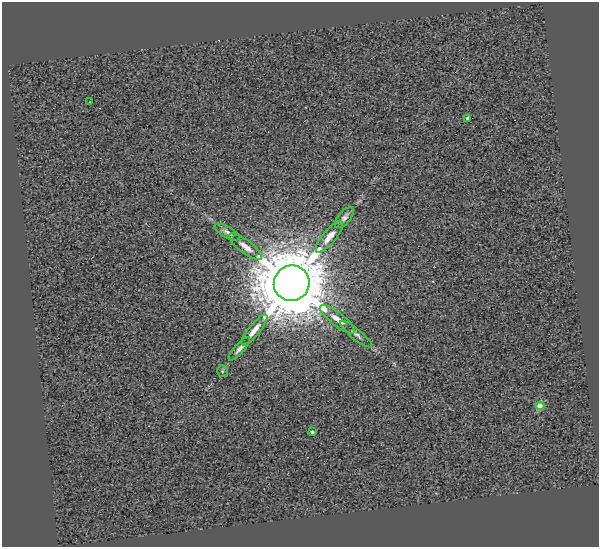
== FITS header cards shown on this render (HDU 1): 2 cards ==
NAXIS1  =                  597
NAXIS2  =                  545

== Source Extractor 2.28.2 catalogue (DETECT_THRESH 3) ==
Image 597 x 545 px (HDU 1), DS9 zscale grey, 1 PNG px = 1 image px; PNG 601 x 549 px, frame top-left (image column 1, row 545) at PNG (2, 2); each listed source drawn as its Kron ellipse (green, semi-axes under 4 px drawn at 4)
Background 0.454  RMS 2.6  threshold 7.9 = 3 sigma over >= 5 px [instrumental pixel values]
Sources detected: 14; all 14 listed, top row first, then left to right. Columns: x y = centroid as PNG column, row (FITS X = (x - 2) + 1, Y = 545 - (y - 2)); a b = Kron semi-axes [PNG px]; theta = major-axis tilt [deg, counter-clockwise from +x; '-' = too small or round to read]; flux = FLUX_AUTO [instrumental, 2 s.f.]
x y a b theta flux
89 102 2 2 - 1.7e+02
468 119 3 3 - 5.8e+02
344 218 12 6 51 7.1e+02
227 232 14 5 -29 7.2e+02
329 237 19 7 50 1.9e+03
245 247 20 6 -37 1.6e+03
292 283 18 17 - 2.1e+06
337 319 21 6 -38 1.8e+03
254 330 19 5 51 1.7e+03
356 334 20 5 -39 8.4e+02
239 349 15 5 48 7.3e+02
222 371 6 5 - 2.8e+02
540 406 4 4 - 4.5e+03
312 432 3 3 - 3.5e+02